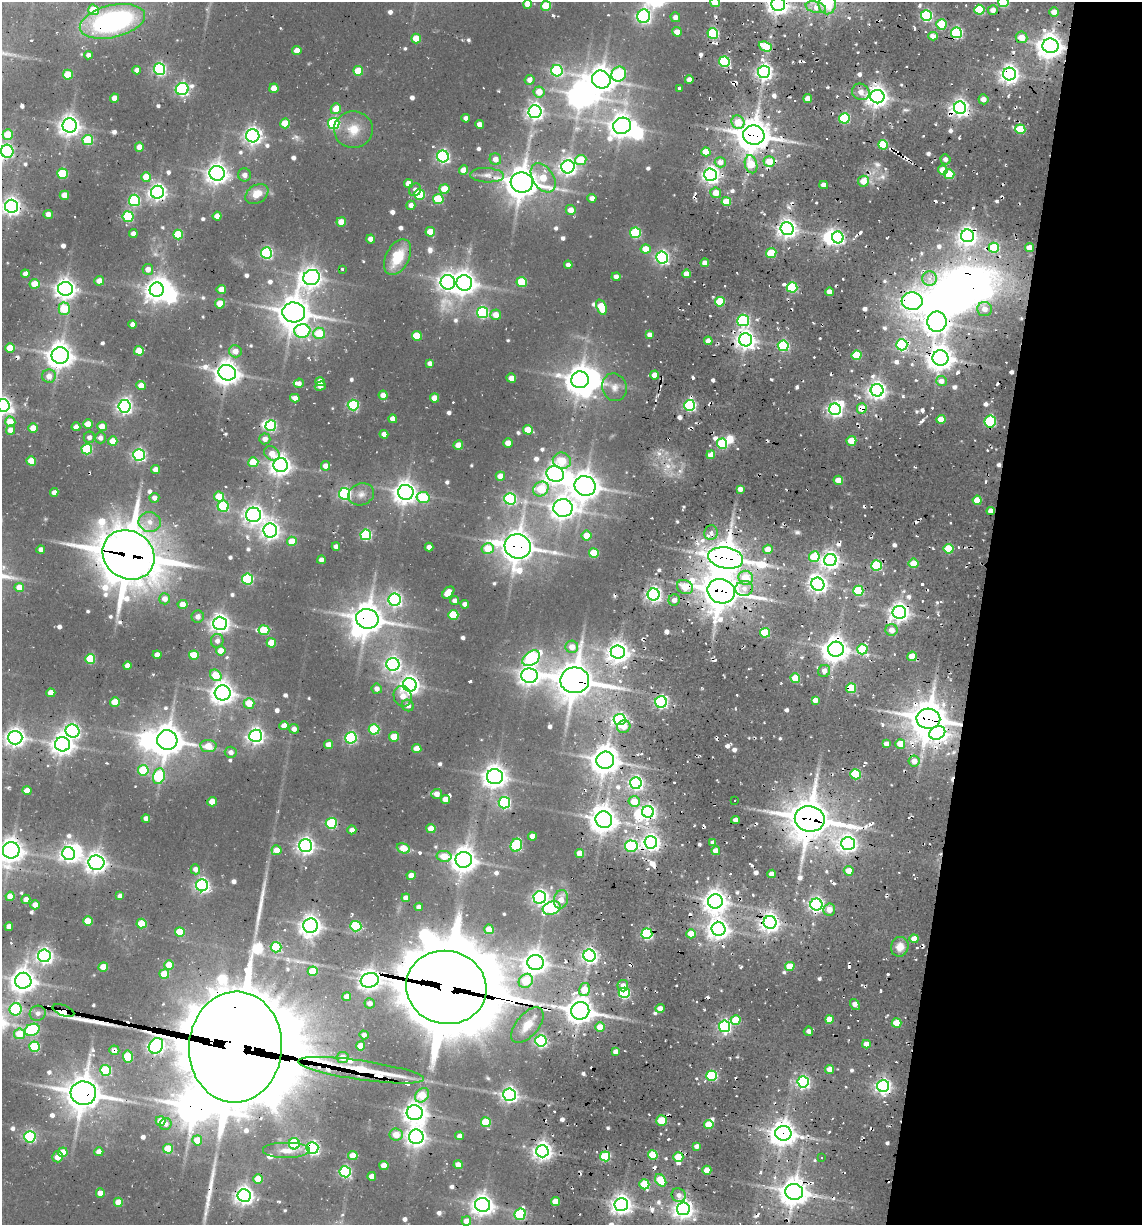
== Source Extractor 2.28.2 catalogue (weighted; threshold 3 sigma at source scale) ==
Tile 8 of 4 x 4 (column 4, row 2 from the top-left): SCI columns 4030-5169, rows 2546-3768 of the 5282 x 5050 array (HDU 1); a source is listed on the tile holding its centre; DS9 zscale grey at full resolution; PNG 1144 x 1227 px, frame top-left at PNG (2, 2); each listed source drawn as its Kron ellipse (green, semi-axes under 4 px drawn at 4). Shown black and unused: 14% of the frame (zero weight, under 2 of 3 exposures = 12% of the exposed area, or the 3 px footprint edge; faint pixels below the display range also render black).
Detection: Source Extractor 2.28.2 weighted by HDU 2 'WHT'; one run over the whole footprint, this tile lists its part. Background 0.1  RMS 0.0099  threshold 0.0445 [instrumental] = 3 sigma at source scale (4.5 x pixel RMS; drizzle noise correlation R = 1.50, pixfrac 1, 0.05/0.05 arcsec/px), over >= 5 px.
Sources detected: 742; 21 inside a brighter object's white glare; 33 cosmic-ray / hot-pixel residue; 3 long thin detections or spike segments (spike, bleed or trail) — neither listed nor drawn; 7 inside a brighter listed object's ellipse — not listed separately; of the other 678, all 500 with FLUX_AUTO >= 4.5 (the completeness limit of this list) listed and drawn (178 fainter detections not listed), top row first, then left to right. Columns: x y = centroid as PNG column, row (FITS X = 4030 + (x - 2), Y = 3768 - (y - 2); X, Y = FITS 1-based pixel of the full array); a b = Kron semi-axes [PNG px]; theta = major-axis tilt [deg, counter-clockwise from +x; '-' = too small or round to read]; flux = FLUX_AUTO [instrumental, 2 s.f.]
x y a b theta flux
715 2 5 4 - 26
1003 2 5 5 - 75
528 4 4 4 - 12
778 4 7 6 - 700
827 4 10 8 -89 42
546 6 5 5 - 40
816 7 10 5 -13 7.5
93 10 5 5 - 30
979 10 5 5 - 54
993 10 5 4 - 6.4
1054 12 5 4 - 8.6
644 16 7 6 - 260
926 16 5 5 - 140
675 17 5 5 - 5
112 21 33 16 13 190
941 24 5 5 - 42
677 32 4 4 - 10
713 33 5 5 - 98
956 33 5 5 - 130
933 36 4 4 - 13
1021 37 6 5 - 14
416 38 5 4 - 19
765 46 7 4 -22 40
1051 46 8 7 - 1100
297 51 4 4 - 12
88 55 4 4 - 5.1
724 62 5 5 - 97
159 69 6 5 - 170
137 70 4 4 - 5.2
358 71 5 5 - 29
557 71 6 5 - 110
764 72 6 6 - 370
619 74 8 7 - 88
1009 74 6 6 - 530
68 75 5 5 - 26
530 80 5 5 - 6.3
601 80 9 9 - 1100
689 80 4 4 - 8.6
274 88 4 4 - 13
679 88 3 3 - 5.3
182 89 6 6 - 200
539 92 5 5 - 14
861 92 9 8 - 7.1
877 97 7 6 - 760
115 98 4 4 - 11
808 99 4 4 - 13
983 99 5 5 - 6.8
960 108 6 6 - 450
336 109 5 5 - 16
535 112 6 6 - 400
466 118 4 4 - 5.4
844 118 5 5 - 87
738 122 7 6 - 18
285 123 5 5 - 25
334 124 5 5 - 110
480 124 4 4 - 8.1
70 125 7 7 - 640
622 126 9 8 - 900
353 129 19 18 - 21
1020 129 5 5 - 41
8 135 5 5 - 28
754 135 11 9 -9 1700
253 136 6 6 - 410
88 140 5 5 - 57
883 145 5 5 - 46
139 147 4 4 - 11
7 151 6 6 - 120
706 152 4 4 - 16
443 156 6 6 - 200
495 159 6 5 - 8.1
945 159 5 5 - 4.5
581 160 5 5 - 37
769 161 6 5 - 21
720 162 5 5 - 7.5
751 164 9 6 -75 28
568 167 6 6 - 400
463 170 5 4 - 12
943 170 5 4 - 16
217 173 7 7 - 710
62 174 5 5 - 53
949 174 5 5 - 38
244 175 6 6 - 5.6
487 175 17 7 -3 7.1
711 175 6 6 - 440
146 177 5 4 - 19
543 178 16 10 -57 24
863 181 5 5 - 16
522 183 11 10 - 1700
409 184 4 4 - 12
824 185 4 4 - 6.5
444 189 5 5 - 21
415 190 6 6 - 4.5
158 192 6 6 - 420
716 193 5 5 - 11
257 194 12 9 33 15
419 194 5 5 - 55
64 195 5 4 - 16
592 198 4 4 - 6.3
438 199 5 5 - 46
134 200 5 5 - 100
726 202 4 4 - 23
411 205 5 4 - 5.8
11 206 6 6 - 490
571 210 5 5 - 10
48 214 4 4 - 6.2
217 216 4 4 - 12
128 217 5 5 - 77
341 222 5 4 - 17
787 228 6 6 - 530
430 232 5 5 - 19
635 233 5 5 - 78
133 234 4 4 - 6.6
178 235 5 5 - 47
967 236 6 6 - 520
838 237 6 5 - 190
371 239 4 4 - 8.6
994 248 5 5 - 48
1029 248 4 4 - 11
646 249 5 4 - 17
266 253 5 5 - 150
771 253 5 5 - 40
397 257 19 11 62 30
662 258 6 6 - 230
705 263 4 4 - 7.4
568 265 4 4 - 5.4
148 269 5 5 - 7.7
342 270 3 3 - 7.9
25 274 4 4 - 5.2
686 274 4 4 - 8.5
311 277 8 7 - 630
616 277 4 4 - 5.5
929 279 7 7 - 8
99 281 5 4 - 8.6
448 282 7 7 - 460
522 282 5 5 - 47
464 283 8 7 - 850
35 284 5 5 - 19
792 287 5 5 - 73
65 289 7 7 - 700
157 290 7 7 - 690
221 290 4 4 - 15
829 292 4 4 - 7.9
912 301 10 9 - 450
720 302 5 5 - 45
220 304 5 5 - 20
601 307 8 5 -68 28
64 309 6 5 - 35
985 309 7 7 - 8.4
294 312 11 10 - 1600
482 312 5 5 - 110
496 315 5 5 - 11
743 320 6 5 - 110
937 322 10 9 - 850
133 324 4 4 - 5.5
302 331 8 6 8 150
319 333 6 5 - 32
650 335 4 4 - 5.7
417 336 5 5 - 29
746 340 6 6 - 580
708 341 4 4 - 10
902 345 6 5 - 130
783 346 5 5 - 100
10 348 5 4 - 17
139 351 5 4 - 23
235 351 6 6 - 9.3
60 355 8 8 - 1100
857 355 5 4 - 42
940 358 8 7 - 960
430 363 4 4 - 4.6
227 373 9 7 -16 1000
655 375 4 4 - 12
49 376 7 6 - 8.6
511 378 5 4 - 8.7
580 380 9 8 - 1100
941 381 5 5 - 7.2
320 382 5 4 - 11
299 383 5 4 - 4.9
141 385 4 4 - 13
320 386 6 4 17 6.9
614 387 14 12 -70 8.9
877 390 6 6 - 490
383 395 4 4 - 10
295 398 5 4 - 7
435 398 4 4 - 14
3 405 6 6 - 370
353 405 5 5 - 88
690 405 5 5 - 150
124 406 6 6 - 330
862 408 5 4 - 19
835 409 6 5 - 300
393 419 4 4 - 7.6
941 419 4 4 - 16
10 422 5 5 - 15
990 422 6 5 - 88
88 424 4 4 - 12
102 426 5 5 - 11
271 426 5 5 - 81
76 427 4 4 - 7.6
33 428 4 4 - 15
10 430 4 4 - 8.2
528 430 5 4 - 19
384 434 4 4 - 6.1
89 437 5 5 - 4.6
100 438 5 5 - 5.3
265 439 5 5 - 6
113 441 4 4 - 14
851 441 5 5 - 26
508 443 4 4 - 12
722 444 5 5 - 64
458 445 4 4 - 13
87 449 5 5 - 71
272 454 8 6 -37 12
139 455 6 6 - 190
711 455 4 4 - 14
31 461 5 4 - 20
562 461 9 8 - 27
253 462 5 5 - 31
281 465 7 7 - 650
326 466 5 4 - 9
155 470 4 4 - 8.2
555 474 9 7 -22 590
500 476 4 4 - 13
838 480 5 4 - 15
585 486 10 9 - 1300
541 489 8 7 - 42
740 489 4 4 - 6
54 492 4 4 - 6.3
406 492 8 7 - 800
345 494 6 5 - 160
361 494 13 10 20 7.5
219 497 5 5 - 26
423 497 6 5 - 49
154 498 5 5 - 5.3
510 499 6 5 - 150
977 500 4 4 - 20
223 506 5 5 - 72
563 508 9 9 - 830
991 511 4 4 - 9.4
253 515 7 7 - 490
150 522 11 10 - 9.5
270 530 7 7 - 490
711 533 7 6 - 6.5
366 535 5 5 - 110
586 536 5 5 - 17
292 541 5 5 - 22
518 546 13 12 - 1700
336 547 4 4 - 4.9
429 547 4 4 - 7
488 548 6 5 - 26
768 549 5 4 - 12
949 549 5 5 - 43
41 550 4 4 - 5.1
594 553 5 5 - 34
128 555 27 23 -35 4300
814 557 5 5 - 38
726 558 17 10 -10 2000
321 560 4 4 - 5
830 560 6 6 - 490
914 563 5 5 - 22
877 565 5 5 - 78
746 578 7 7 - 23
248 579 5 5 - 92
818 584 7 6 - 450
19 587 5 4 - 13
685 587 8 6 -29 20
744 588 9 7 14 8.5
721 591 14 12 -21 2000
858 591 5 5 - 62
448 593 7 4 45 16
654 594 6 6 - 340
165 599 5 5 - 7.7
395 600 6 6 - 240
455 600 4 4 - 4.8
674 600 6 5 - 6.4
183 604 5 4 - 11
465 604 4 4 - 5.3
899 612 7 6 - 550
453 615 5 5 - 41
198 617 6 6 - 5.2
367 619 11 10 - 1500
220 623 7 6 - 540
264 630 5 5 - 41
892 630 6 6 - 9
765 633 5 5 - 38
217 641 7 6 - 5.1
271 643 5 5 - 21
572 647 6 6 - 12
836 649 8 7 - 1100
862 649 5 5 - 42
221 651 4 4 - 13
618 652 7 6 - 650
157 655 4 4 - 8
194 655 5 4 - 31
912 656 5 4 - 18
531 658 10 6 37 150
90 659 5 5 - 42
393 664 6 6 - 330
127 665 4 4 - 7.8
824 671 6 6 - 5.7
216 675 6 5 - 32
529 676 8 7 - 600
795 678 5 4 - 29
575 680 14 13 - 2200
410 685 7 6 - 560
851 688 5 5 - 50
377 689 5 5 - 6.4
51 693 4 4 - 13
223 693 8 7 - 790
403 696 10 9 - 10
815 700 4 4 - 7
115 702 5 4 - 23
661 702 6 5 - 220
249 703 5 5 - 20
408 705 6 5 - 6.4
620 719 6 5 - 220
928 719 12 10 -3 2100
284 726 4 4 - 12
624 727 7 6 - 12
294 729 5 4 - 5.9
374 729 5 5 - 66
73 731 7 6 - 260
937 733 8 6 24 460
256 736 6 6 - 380
394 737 5 5 - 24
15 738 7 7 - 550
351 738 6 5 - 150
167 740 10 10 - 1600
62 744 7 7 - 700
886 744 4 4 - 5.7
900 744 5 5 - 17
328 745 4 4 - 11
208 746 8 6 -7 17
417 749 4 4 - 15
231 752 6 5 - 5.1
605 760 9 8 - 1300
914 761 5 5 - 11
143 770 5 5 - 42
855 774 5 5 - 60
159 776 8 5 77 96
495 777 8 7 - 840
636 783 6 6 - 240
27 791 4 4 - 12
437 794 5 5 - 8.6
445 799 4 4 - 10
634 801 5 5 - 18
734 801 3 3 - 31
212 802 5 4 - 14
504 803 6 5 - 140
648 812 6 6 - 260
146 819 4 4 - 6.6
810 819 15 12 -10 2500
604 820 8 8 - 1000
736 820 4 4 - 6.4
331 823 5 5 - 86
431 829 4 4 - 16
352 830 4 4 - 5.6
532 836 4 4 - 8.1
651 842 6 6 - 440
713 843 4 4 - 4.9
848 843 7 6 - 390
516 845 7 5 68 100
306 846 6 6 - 430
631 846 6 5 - 98
403 848 7 5 -20 20
11 850 8 8 - 940
277 850 5 5 - 12
716 851 4 4 - 11
580 853 4 4 - 16
69 854 6 6 - 350
444 856 7 5 -10 20
464 860 8 8 - 1000
96 863 8 7 - 660
195 869 5 4 - 6
849 871 5 4 - 12
772 874 4 4 - 9.2
411 876 4 4 - 10
202 885 6 6 - 260
10 896 4 4 - 14
120 896 4 4 - 5.6
540 897 6 6 - 310
406 898 4 4 - 6.6
26 899 4 4 - 7.1
561 899 9 7 75 11
715 901 7 7 - 830
816 904 6 6 - 290
35 905 4 4 - 8.4
419 907 4 4 - 5.2
552 908 9 6 18 120
829 910 6 6 - 8.7
88 921 5 4 - 25
770 922 6 6 - 550
142 924 5 5 - 34
9 926 4 4 - 7.2
311 926 7 7 - 660
356 926 5 5 - 80
489 929 5 4 - 14
718 929 7 6 - 620
180 932 5 5 - 36
647 934 5 5 - 120
691 934 5 4 - 16
914 939 4 4 - 13
276 947 5 5 - 71
900 947 10 8 75 10
44 956 6 6 - 370
590 956 6 6 - 330
535 962 8 7 - 820
169 965 5 4 - 19
790 966 5 4 - 20
103 967 4 4 - 19
313 971 5 5 - 32
164 974 5 4 - 26
370 980 9 7 17 680
23 981 8 8 - 930
526 981 7 6 - 31
623 986 6 5 - 6.6
446 987 40 36 -11 12000
584 989 6 5 - 17
624 993 5 5 - 100
347 997 4 4 - 9.4
370 1003 5 5 - 5.8
855 1004 6 4 -52 8.7
660 1008 4 4 - 7.2
16 1009 6 6 - 95
63 1010 11 5 -21 1000
580 1011 9 8 - 1000
38 1013 8 7 - 5
830 1019 4 4 - 20
736 1020 5 4 - 34
897 1023 5 4 - 23
527 1025 21 11 50 14
725 1026 6 5 - 190
600 1027 4 4 - 17
32 1030 7 5 23 98
808 1031 4 4 - 4.8
19 1034 5 5 - 24
364 1035 5 4 - 4.7
541 1041 5 5 - 190
866 1044 4 4 - 11
156 1046 8 6 54 330
361 1046 4 4 - 14
34 1047 5 5 - 66
235 1047 55 46 86 22000
114 1050 5 5 - 6.1
615 1052 4 4 - 5.9
128 1056 6 5 - 45
343 1057 6 5 - 9.8
830 1069 4 4 - 15
106 1070 5 5 - 52
361 1070 63 9 -8 330
712 1076 5 5 - 93
803 1082 5 5 - 190
883 1086 6 6 - 340
83 1093 13 11 -5 2000
422 1095 8 6 48 27
510 1095 6 6 - 340
415 1113 8 7 - 760
161 1121 5 4 - 16
662 1121 5 5 - 26
486 1122 5 5 - 46
166 1124 6 5 - 4.8
709 1124 4 4 - 26
783 1133 8 7 - 1000
396 1135 6 6 - 14
460 1136 4 4 - 6.8
30 1137 5 5 - 130
416 1137 7 7 - 540
197 1140 5 5 - 15
294 1144 5 5 - 78
697 1146 4 4 - 5
312 1148 6 6 - 230
168 1149 5 5 - 31
286 1151 24 8 0 12
542 1151 6 6 - 530
63 1152 5 5 - 20
99 1152 4 4 - 9.3
653 1155 5 5 - 40
353 1156 5 4 - 17
605 1156 5 5 - 63
58 1157 5 5 - 11
678 1157 5 5 - 27
821 1157 3 3 - 4.7
384 1165 4 4 - 15
458 1165 4 4 - 10
707 1170 4 4 - 18
345 1172 5 5 - 130
372 1176 4 4 - 11
258 1179 4 4 - 21
661 1180 7 5 -53 37
644 1184 5 5 - 46
794 1192 9 8 - 1200
100 1193 4 4 - 11
679 1195 7 6 - 5.2
244 1196 6 6 - 510
118 1202 4 4 - 19
555 1202 4 4 - 17
621 1204 7 6 - 590
483 1205 7 7 - 710
683 1209 6 6 - 600
520 1214 6 5 - 82
466 1221 5 4 - 12
Overlapping masked pixels (flux is a lower limit): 55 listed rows (the first 20) at x y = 778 4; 112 21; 713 33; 1051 46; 1009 74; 960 108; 754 135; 726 202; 11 206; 967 236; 912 301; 937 322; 902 345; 940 358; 227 373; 877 390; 3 405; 862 408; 990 422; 991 511
Isophote crosses this tile's border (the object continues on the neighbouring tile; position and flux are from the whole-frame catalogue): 8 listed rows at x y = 715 2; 1003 2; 528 4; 778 4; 827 4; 11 206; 3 405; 11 850